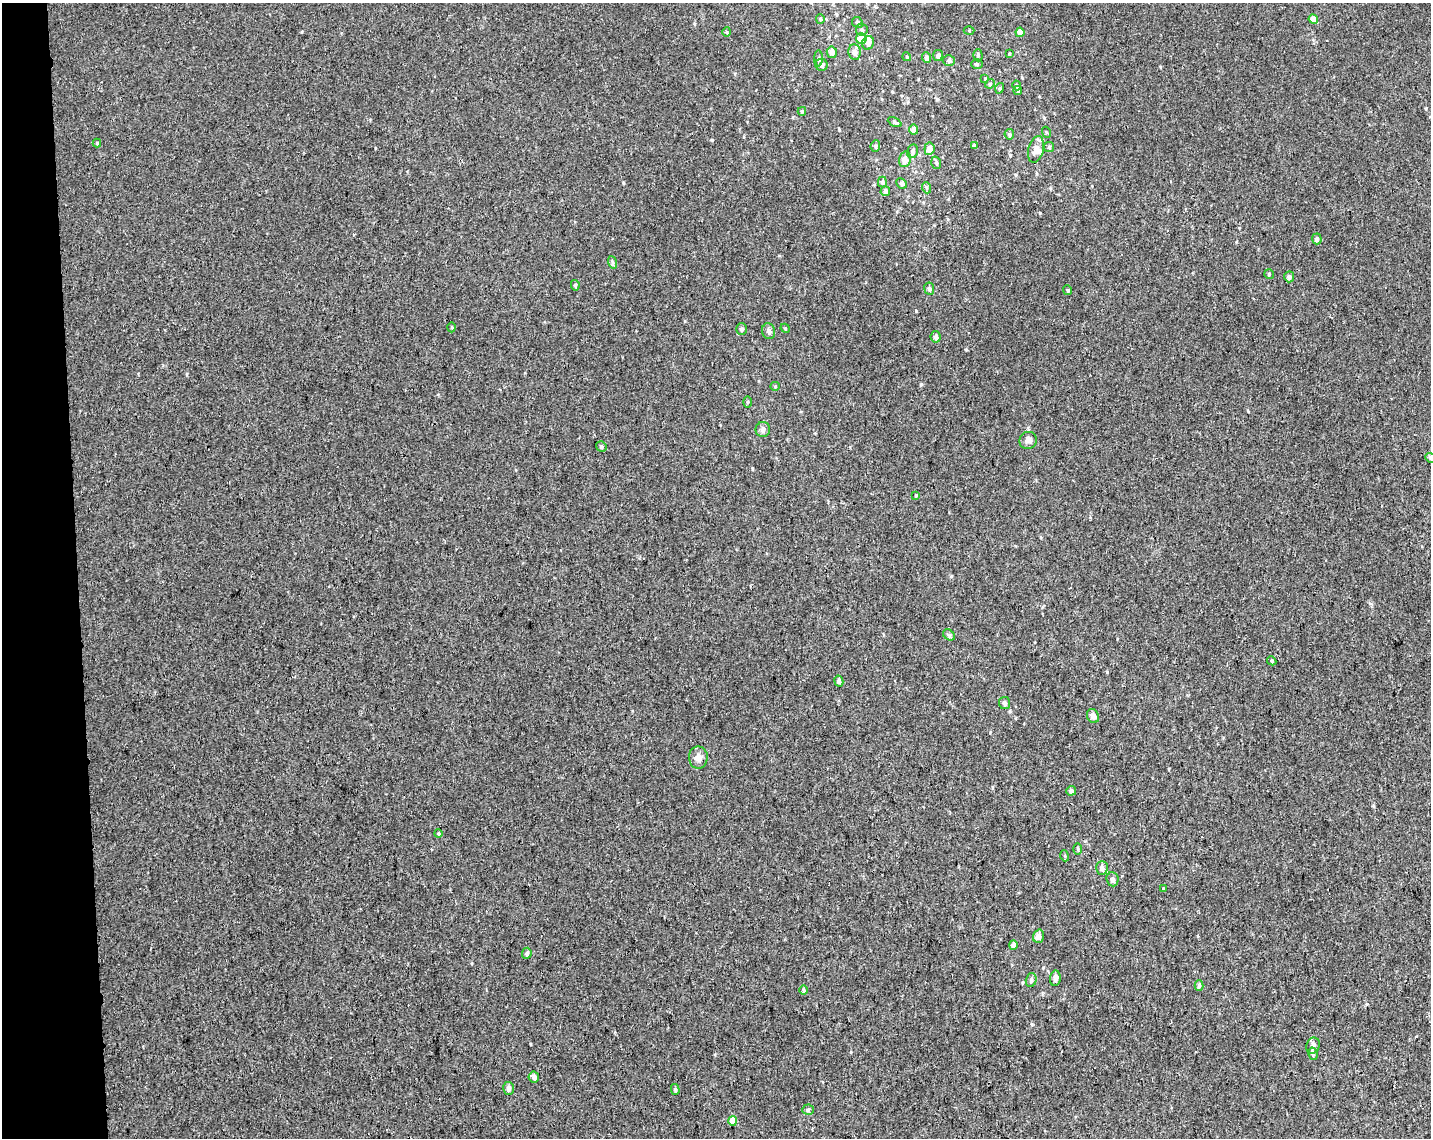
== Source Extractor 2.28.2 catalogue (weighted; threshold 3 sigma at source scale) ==
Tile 4 of 3 x 4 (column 1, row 2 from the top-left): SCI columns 17-1445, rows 2331-3466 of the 4361 x 4660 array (HDU 1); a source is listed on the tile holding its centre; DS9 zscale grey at full resolution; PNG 1433 x 1140 px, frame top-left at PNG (2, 3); each listed source drawn as its Kron ellipse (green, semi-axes under 4 px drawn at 4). Shown black and unused: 5% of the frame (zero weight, under 3 of 4 exposures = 5% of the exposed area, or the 3 px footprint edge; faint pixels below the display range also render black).
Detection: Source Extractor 2.28.2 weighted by HDU 2 'WHT'; one run over the whole footprint, this tile lists its part. Background 0.00155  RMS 0.004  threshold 0.018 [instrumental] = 3 sigma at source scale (4.5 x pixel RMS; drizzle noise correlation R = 1.50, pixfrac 1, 0.0396/0.0396 arcsec/px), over >= 5 px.
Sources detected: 93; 1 cosmic-ray / hot-pixel residue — neither listed nor drawn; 3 inside a brighter listed object's ellipse — not listed separately; the other 89 listed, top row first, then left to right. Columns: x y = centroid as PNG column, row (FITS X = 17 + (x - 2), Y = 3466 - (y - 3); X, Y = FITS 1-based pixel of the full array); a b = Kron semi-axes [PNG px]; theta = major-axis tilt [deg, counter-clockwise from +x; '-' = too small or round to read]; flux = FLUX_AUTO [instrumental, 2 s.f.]
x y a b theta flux
820 19 5 4 - 0.5
1313 19 5 4 - 3.1
857 22 6 5 - 0.75
862 30 6 6 - 0.89
969 30 5 3 - 0.34
727 32 4 4 - 0.45
1020 32 5 4 - 4.3
861 39 5 5 - 6.2
868 43 7 6 - 1.7
832 52 6 5 - 1.8
855 52 8 6 -82 2.2
1009 53 4 2 - 0.34
938 55 5 5 - 1.1
978 55 6 4 -89 0.74
907 57 4 3 - 0.37
819 58 8 4 89 0.77
927 58 5 4 - 1.2
949 60 6 5 - 0.98
977 64 6 5 - 0.64
821 65 6 6 - 1.8
985 78 4 3 - 0.33
990 84 5 4 - 0.6
1017 85 5 4 - 0.56
1000 88 5 3 - 0.43
1018 91 4 4 - 0.76
802 111 4 3 - 0.45
895 122 7 3 -27 0.56
914 130 5 4 - 2.1
1046 132 5 3 - 0.41
1009 134 5 5 - 0.63
97 143 4 4 - 0.37
974 145 4 3 - 0.69
875 146 6 5 - 0.75
1049 147 5 5 - 0.58
929 149 6 5 - 3
1036 149 13 7 76 2.5
912 151 7 5 78 1.3
905 159 8 6 77 2.4
936 163 6 5 - 0.72
882 182 5 4 - 0.91
902 183 5 5 - 0.97
927 188 6 3 -71 0.52
885 191 5 5 - 1.3
1317 239 5 4 - 1.2
612 262 6 4 -71 0.68
1269 274 5 5 - 0.54
1289 277 5 5 - 1.2
575 285 5 4 - 0.59
929 289 6 5 - 0.95
1068 290 5 4 - 0.65
452 327 5 3 - 0.4
785 328 5 3 - 0.4
741 329 6 5 - 0.84
769 331 8 6 -75 1.2
936 337 6 5 - 1.4
775 386 4 4 - 0.43
747 402 6 4 -90 0.45
763 430 7 7 - 1.2
1028 440 9 8 - 1.4
601 446 5 5 - 0.67
1430 458 5 4 - 0.52
916 495 4 3 - 0.34
949 635 6 5 - 0.76
1272 661 5 3 - 0.41
839 681 5 4 - 0.9
1005 703 6 5 - 0.84
1093 716 7 6 - 2.3
698 757 11 9 89 2.3
1071 791 5 4 - 1.3
438 834 4 3 - 0.5
1078 849 5 3 - 0.45
1065 856 5 3 - 0.39
1102 868 7 5 89 1.5
1112 879 7 6 - 1.1
1163 889 3 3 - 0.41
1038 936 7 5 72 1.9
1013 945 5 4 - 2
527 953 5 4 - 0.91
1055 978 8 5 83 1.6
1031 980 7 5 74 0.95
1199 986 5 4 - 0.91
804 990 5 3 - 0.49
1313 1046 8 6 69 1.5
1313 1054 6 4 -76 1.1
534 1077 5 5 - 1.7
508 1088 6 5 - 1.4
675 1089 5 4 - 0.67
808 1110 5 5 - 0.62
733 1121 5 4 - 6.7
Isophote crosses this tile's border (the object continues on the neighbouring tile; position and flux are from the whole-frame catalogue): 1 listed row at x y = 1430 458
Unlisted compact peaks at least as high as the median listed source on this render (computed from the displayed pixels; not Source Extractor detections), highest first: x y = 712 140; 921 384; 1040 213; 1032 1024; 966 350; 752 468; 302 32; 990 732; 951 576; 839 130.